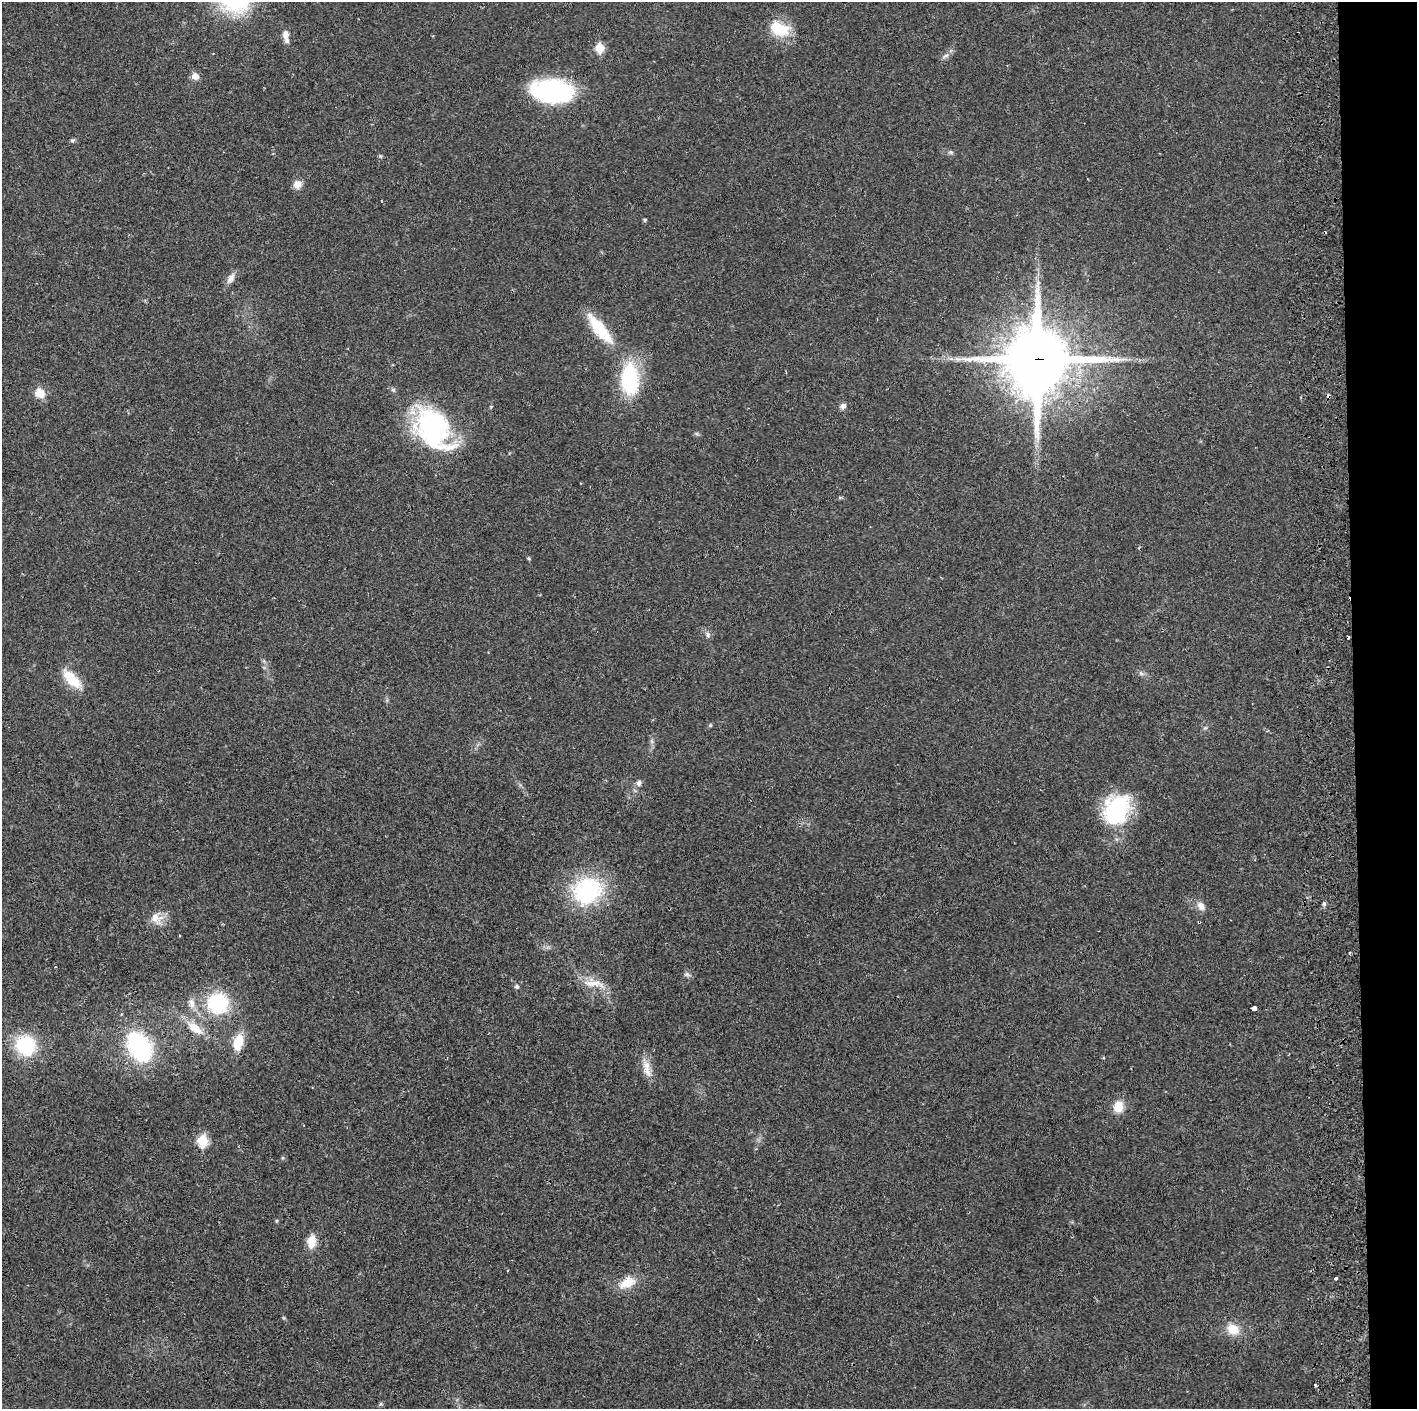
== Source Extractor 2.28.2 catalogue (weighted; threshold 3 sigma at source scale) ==
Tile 6 of 3 x 3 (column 3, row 2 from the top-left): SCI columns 2890-4304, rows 1411-2817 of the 4360 x 4230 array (HDU 1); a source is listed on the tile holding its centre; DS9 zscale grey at full resolution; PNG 1419 x 1411 px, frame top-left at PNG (2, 2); no overlay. Shown black and unused: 4% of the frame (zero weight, under 2 of 3 exposures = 3% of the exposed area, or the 3 px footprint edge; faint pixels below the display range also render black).
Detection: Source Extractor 2.28.2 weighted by HDU 2 'WHT'; one run over the whole footprint, this tile lists its part. Background 0.0247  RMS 0.0037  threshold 0.0166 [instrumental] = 3 sigma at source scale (4.5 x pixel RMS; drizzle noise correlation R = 1.50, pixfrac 1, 0.05/0.05 arcsec/px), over >= 5 px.
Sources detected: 53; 2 cosmic-ray / hot-pixel residue — not listed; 1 inside a brighter listed object's ellipse — not listed separately; the other 50 listed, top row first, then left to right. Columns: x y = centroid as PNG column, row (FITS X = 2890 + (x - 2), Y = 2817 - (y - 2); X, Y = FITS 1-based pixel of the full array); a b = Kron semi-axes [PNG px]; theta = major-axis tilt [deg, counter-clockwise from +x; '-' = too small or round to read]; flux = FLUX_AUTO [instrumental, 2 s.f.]
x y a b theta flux
778 28 19 11 -28 15
285 34 10 7 -89 2.4
600 48 6 5 - 12
946 56 11 5 30 1.3
195 76 8 7 - 2.6
552 91 40 22 -4 49
72 140 8 4 8 0.63
951 152 6 5 - 0.65
380 156 6 4 -43 0.49
297 185 10 9 - 2.8
645 220 4 4 - 0.63
231 278 16 8 59 2.3
599 329 38 12 -52 17
1037 359 24 21 88 2700
630 379 39 21 -88 26
40 393 15 12 -40 3.8
843 406 8 6 45 1.5
433 429 52 35 -57 56
840 497 6 4 19 0.43
528 558 6 3 -70 0.43
708 634 9 6 -66 1.1
1141 673 7 4 -19 0.79
72 679 24 10 -43 11
710 725 5 5 - 0.45
639 783 7 6 - 1.3
1116 810 35 26 65 33
587 890 30 25 31 42
1201 906 11 9 -57 2.5
156 918 17 16 - 4.7
179 936 3 2 - 0.34
1350 953 4 2 - 0.37
687 974 9 6 -10 1
593 983 26 10 0 5.5
517 986 5 5 - 0.68
192 1003 14 7 -77 2.5
218 1003 20 19 - 27
1254 1008 4 3 - 7.6
195 1028 21 10 -38 6.4
238 1042 16 9 77 8.9
26 1045 19 18 - 24
139 1046 28 20 -58 41
647 1068 27 9 -78 4.4
1118 1107 13 11 77 5.2
203 1141 6 6 - 22
312 1241 13 8 82 6.1
1336 1278 4 3 - 1
627 1283 24 14 27 6.7
1233 1329 15 12 -25 6.2
1316 1385 3 3 - 0.9
381 1404 5 5 - 0.56
Overlapping masked pixels (flux is a lower limit): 1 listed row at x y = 1037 359